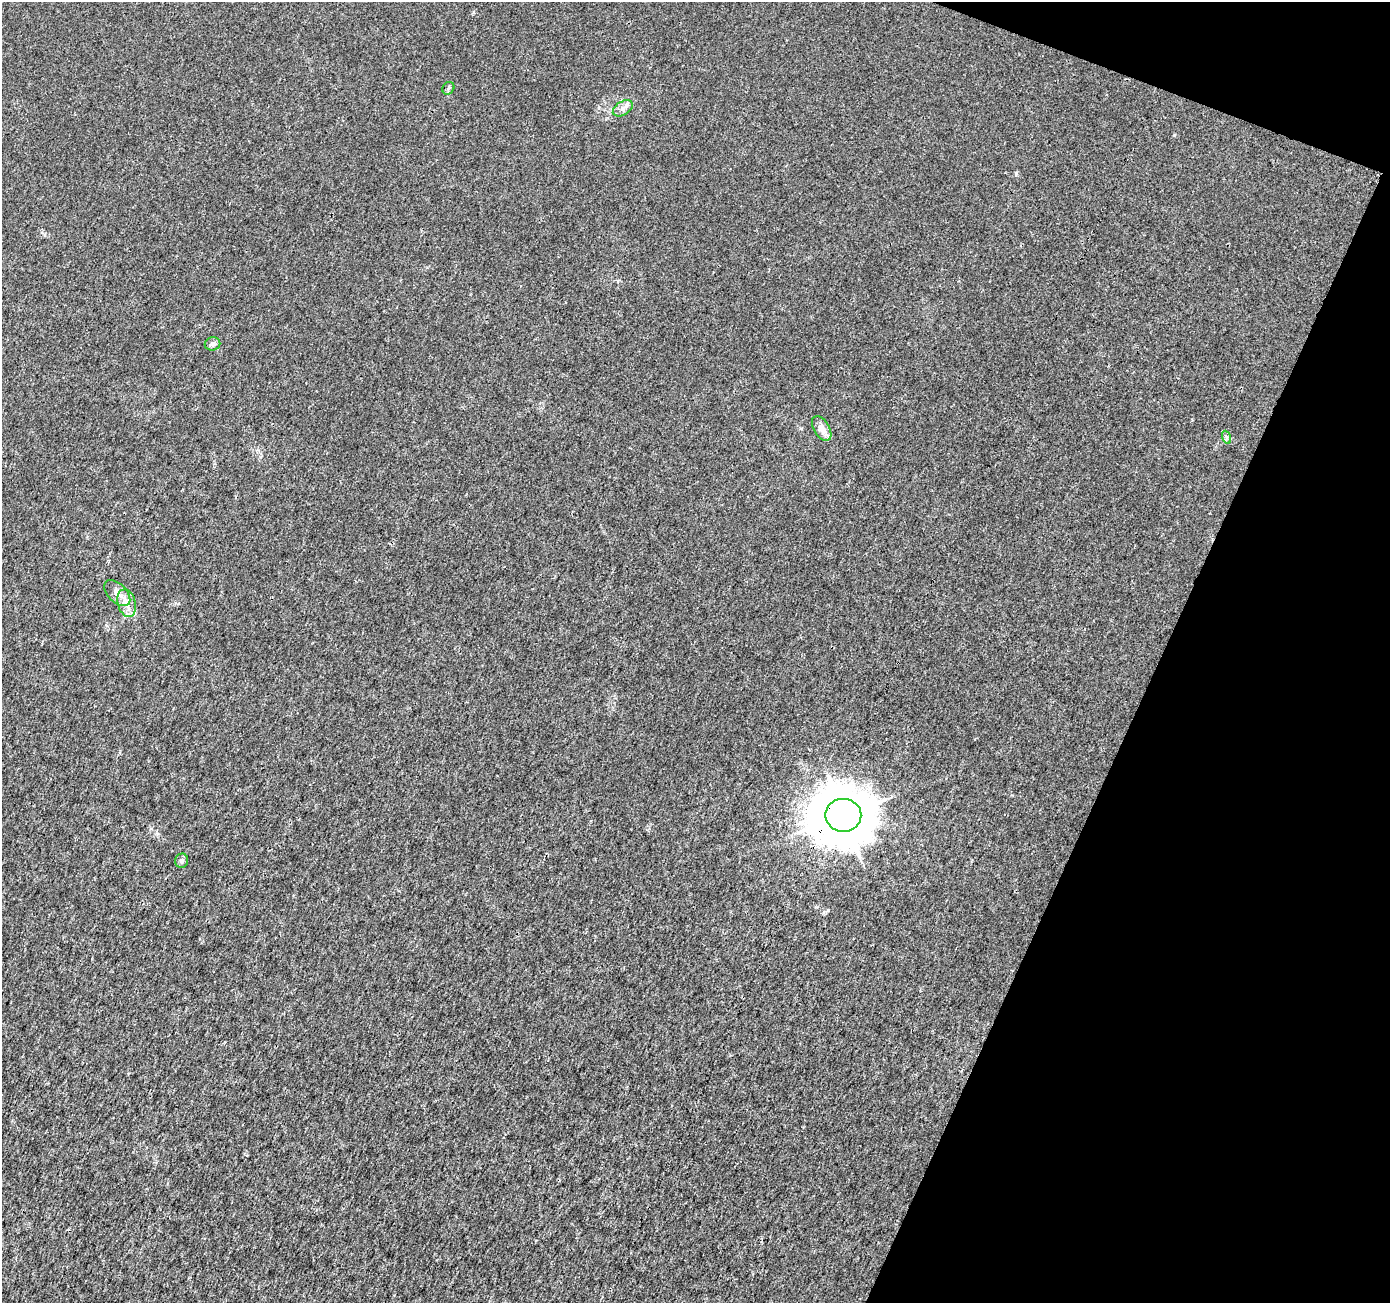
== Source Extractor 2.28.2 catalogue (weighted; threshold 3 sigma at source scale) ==
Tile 8 of 4 x 4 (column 4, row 2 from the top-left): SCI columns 4172-5559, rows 2879-4179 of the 5559 x 5692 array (HDU 1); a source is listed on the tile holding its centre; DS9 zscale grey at full resolution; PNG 1392 x 1305 px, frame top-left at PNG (2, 2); each listed source drawn as its Kron ellipse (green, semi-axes under 4 px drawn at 4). Shown black and unused: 19% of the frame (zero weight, under 3 of 4 exposures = <1% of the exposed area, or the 3 px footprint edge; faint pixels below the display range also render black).
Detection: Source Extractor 2.28.2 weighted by HDU 2 'WHT'; one run over the whole footprint, this tile lists its part. Background 0.0014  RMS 0.0021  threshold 0.00928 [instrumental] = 3 sigma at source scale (4.5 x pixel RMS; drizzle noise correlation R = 1.50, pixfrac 1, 0.0396/0.0396 arcsec/px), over >= 5 px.
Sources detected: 9; all 9 listed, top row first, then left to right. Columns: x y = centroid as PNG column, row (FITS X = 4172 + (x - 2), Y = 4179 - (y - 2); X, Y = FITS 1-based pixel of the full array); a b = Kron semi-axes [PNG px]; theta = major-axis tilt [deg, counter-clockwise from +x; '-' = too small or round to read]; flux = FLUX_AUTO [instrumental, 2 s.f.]
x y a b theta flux
448 88 7 5 50 0.38
623 108 11 6 32 0.91
212 344 8 7 - 0.61
822 429 13 7 -58 1.7
1226 437 7 4 -71 0.39
117 593 16 9 -45 1.7
127 603 14 8 -76 1.8
843 815 18 16 1 1000
182 861 7 6 - 0.52
Overlapping masked pixels (flux is a lower limit): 1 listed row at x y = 843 815